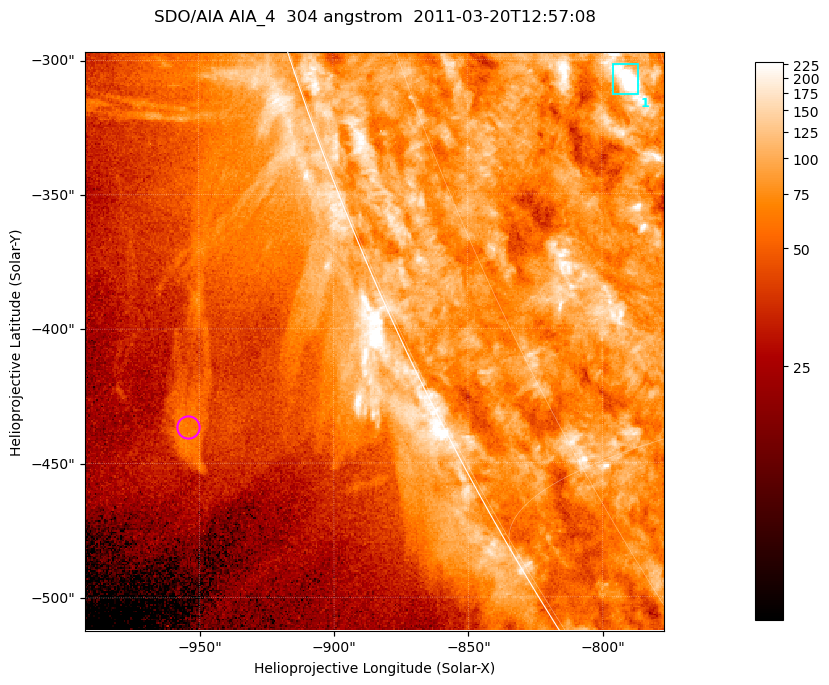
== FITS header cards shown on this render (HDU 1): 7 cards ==
TELESCOP= 'SDO/AIA '           / For AIA: SDO/AIA
INSTRUME= 'AIA_4   '           / For AIA: AIA_ATA1, AIA_ATA2, AIA_ATA3 or AIA_AT
WAVELNTH=                  304 / [angstrom] Wavelength
WAVEUNIT= 'angstrom'           / Wavelength unit: angstrom
DATE-OBS= '2011-03-20T12:57:08.123' / [ISO] Date when observation started; ISO 8
CTYPE1  = 'HPLN-TAN'           / CTYPE1; Typically HPLN
CTYPE2  = 'HPLT-TAN'           / CTYPE2; Typically HPLT

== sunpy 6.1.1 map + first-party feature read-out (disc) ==
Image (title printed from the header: SDO/AIA AIA_4  304 angstrom  2011-03-20T12:57:08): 359 x 359 px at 0.6 arcsec/px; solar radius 964 arcsec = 1606 px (partial field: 0.7% of the solar disc is inside the frame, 44% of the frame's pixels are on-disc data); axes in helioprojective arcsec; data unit not stated in the header (colour bar unlabelled)
Orientation: roll -0.132 deg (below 1 deg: not rotated)
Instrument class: DISC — disc imager (sunpy class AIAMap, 304 A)
Bright regions (active regions / flare kernels): reference = the on-disc median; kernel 3 px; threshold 5 sigma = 124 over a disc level ~79.4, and >= 1.15x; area >= 128 px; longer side >= 4 px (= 2.4 arcsec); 1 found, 1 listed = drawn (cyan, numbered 1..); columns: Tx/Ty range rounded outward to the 2 arcsec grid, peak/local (2 s.f.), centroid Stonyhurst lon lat
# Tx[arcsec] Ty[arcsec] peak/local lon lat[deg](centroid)
1 -796..-786 -314..-302 5.7 -62 -22
Off-limb structures (1.02-1.3 R_sun): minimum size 64 px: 7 found; the strongest spans PA ~115 deg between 1.08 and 1.1 R_sun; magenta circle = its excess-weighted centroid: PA ~115 deg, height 1.09 R_sun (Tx ~-954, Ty ~-436 arcsec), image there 2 x the reference